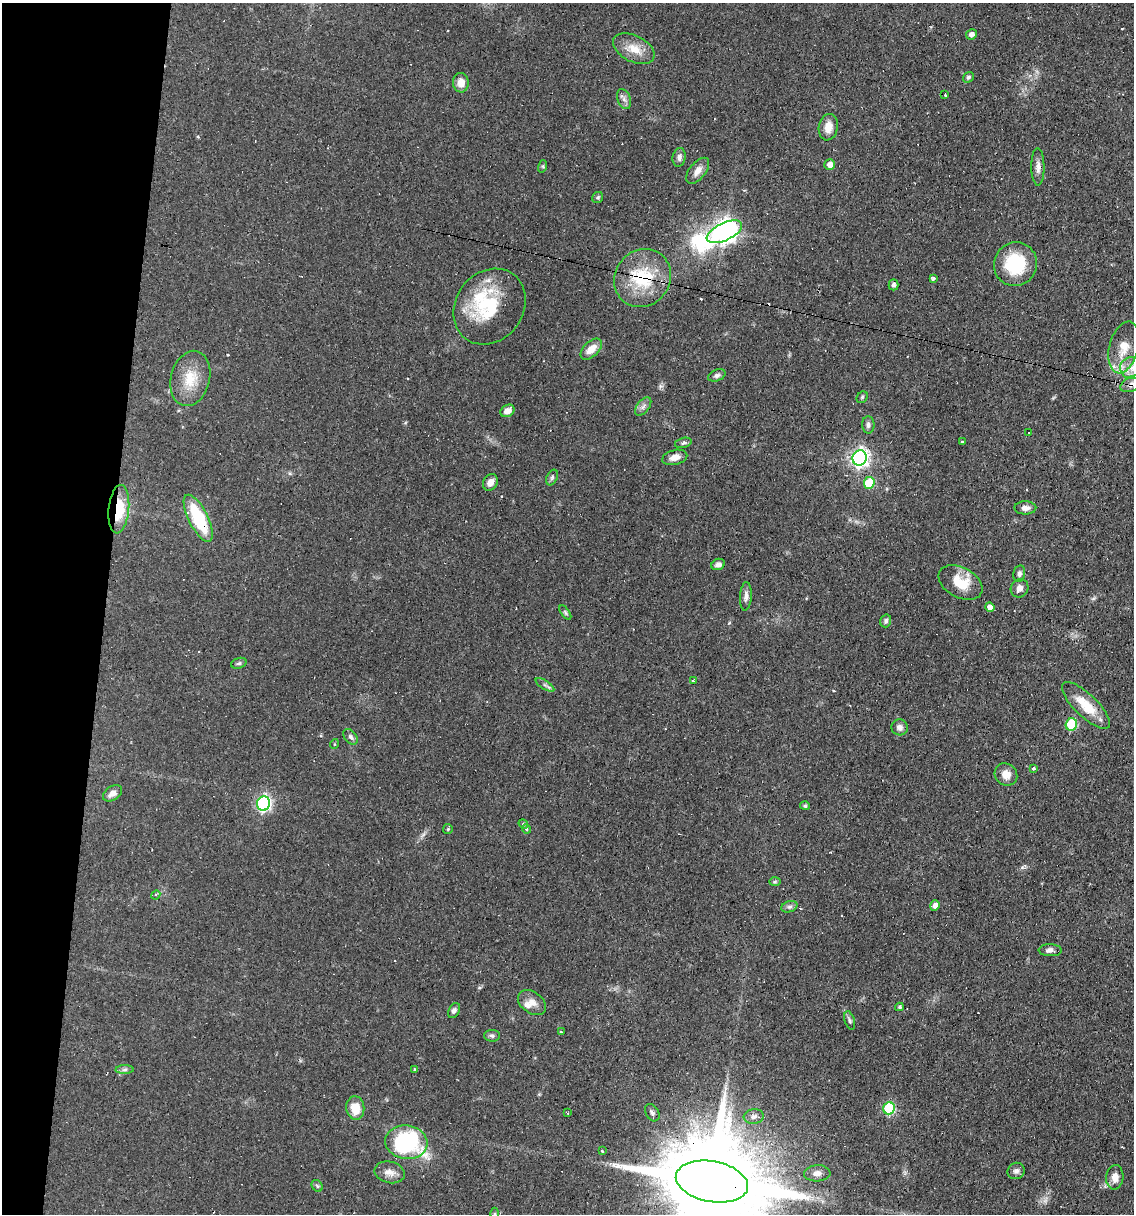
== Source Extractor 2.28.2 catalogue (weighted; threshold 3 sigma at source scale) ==
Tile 9 of 4 x 4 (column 1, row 3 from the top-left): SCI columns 233-1364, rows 1213-2424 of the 4874 x 4848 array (HDU 1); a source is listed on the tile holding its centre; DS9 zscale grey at full resolution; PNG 1136 x 1216 px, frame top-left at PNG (2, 3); each listed source drawn as its Kron ellipse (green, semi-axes under 4 px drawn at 4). Shown black and unused: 9% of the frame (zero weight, under 2 of 3 exposures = <1% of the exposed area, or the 3 px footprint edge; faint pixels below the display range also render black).
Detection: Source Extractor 2.28.2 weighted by HDU 2 'WHT'; one run over the whole footprint, this tile lists its part. Background 0.0644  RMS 0.0052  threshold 0.0234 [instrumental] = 3 sigma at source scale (4.5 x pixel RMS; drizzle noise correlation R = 1.50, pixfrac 1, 0.05/0.05 arcsec/px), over >= 5 px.
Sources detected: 112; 1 too faint to see at this stretch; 17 cosmic-ray / hot-pixel residue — neither listed nor drawn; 3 inside a brighter listed object's ellipse — not listed separately; the other 91 listed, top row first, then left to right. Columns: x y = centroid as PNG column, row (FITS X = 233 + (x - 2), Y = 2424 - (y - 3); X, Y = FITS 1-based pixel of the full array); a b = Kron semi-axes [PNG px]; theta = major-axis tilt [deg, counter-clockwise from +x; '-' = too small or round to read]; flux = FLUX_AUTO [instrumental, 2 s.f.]
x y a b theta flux
971 34 5 5 - 2.2
634 49 22 13 -27 8.4
968 77 6 5 - 0.96
461 83 10 8 -85 5.1
945 95 3 3 - 1.5
624 99 10 6 -69 1.9
828 127 13 9 79 5.2
679 157 9 6 81 2
830 165 5 5 - 3.9
543 166 6 4 73 0.69
1038 167 19 6 -89 3
698 171 15 8 51 3.9
598 197 6 5 - 0.92
724 232 19 8 26 390
1015 264 22 21 - 26
643 278 30 27 52 29
933 278 3 3 - 4.9
893 285 5 5 - 1.3
489 306 40 34 53 36
1124 347 26 14 75 11
591 349 13 7 43 5.4
1131 368 11 11 - 5.3
717 375 9 5 21 1.4
190 378 28 19 76 14
1132 384 12 7 28 3.5
862 397 6 5 - 0.82
643 406 11 6 52 2
507 411 7 5 29 3.1
868 425 8 6 -89 1.7
1029 433 3 2 - 0.38
962 442 4 3 - 1.5
683 443 8 5 15 1.2
675 457 13 7 14 3.9
859 458 8 7 - 190
552 477 8 5 64 1.1
490 482 9 7 59 3.1
869 483 6 5 - 23
1025 508 11 6 1 2.5
119 509 24 10 85 19
198 518 26 9 -63 31
718 564 7 5 24 1.8
1019 574 8 5 79 1.4
960 582 23 15 -28 13
1020 588 9 8 - 2.5
746 596 14 6 86 2.5
990 607 5 4 - 3.2
565 613 8 4 -55 0.84
886 621 6 5 - 1.4
239 663 8 5 18 0.93
693 681 3 3 - 0.68
545 685 11 4 -33 1.3
1086 705 31 11 -44 13
1071 725 6 5 - 31
900 727 8 8 - 2.4
351 737 9 6 -50 1.4
334 744 5 3 - 0.42
1034 769 4 3 - 1.7
1006 774 12 10 -42 4.5
112 793 10 7 34 3.4
263 804 7 6 - 110
805 806 5 4 - 1
523 824 5 4 - 0.7
448 829 5 4 - 0.64
526 829 5 3 - 1.1
775 882 6 4 1 0.74
156 895 5 4 - 0.75
935 905 5 4 - 3
789 907 8 5 18 1.5
1050 950 11 6 -1 2.1
532 1003 15 10 -35 4.3
899 1007 4 3 - 1
454 1011 8 5 62 1.5
850 1020 9 5 -73 1.1
561 1032 3 3 - 0.75
492 1036 8 6 -2 1.2
414 1069 4 2 - 0.54
125 1070 9 4 1 1.3
355 1108 12 9 -83 8.1
889 1108 6 5 - 44
567 1113 3 2 - 0.66
652 1113 9 6 -60 1.5
754 1116 10 7 7 2
406 1142 21 17 -7 72
602 1151 3 3 - 0.64
1016 1171 9 8 - 1.8
390 1172 15 10 -12 4.2
817 1173 13 8 3 3.2
1115 1177 12 8 86 4.3
712 1182 36 20 -10 17000
317 1186 6 5 - 0.82
495 1214 6 4 -90 0.71
Overlapping masked pixels (flux is a lower limit): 6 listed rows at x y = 724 232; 643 278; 1132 384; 119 509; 198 518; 712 1182
Isophote crosses this tile's border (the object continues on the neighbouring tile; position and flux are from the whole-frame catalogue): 3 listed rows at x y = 1132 384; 712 1182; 495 1214